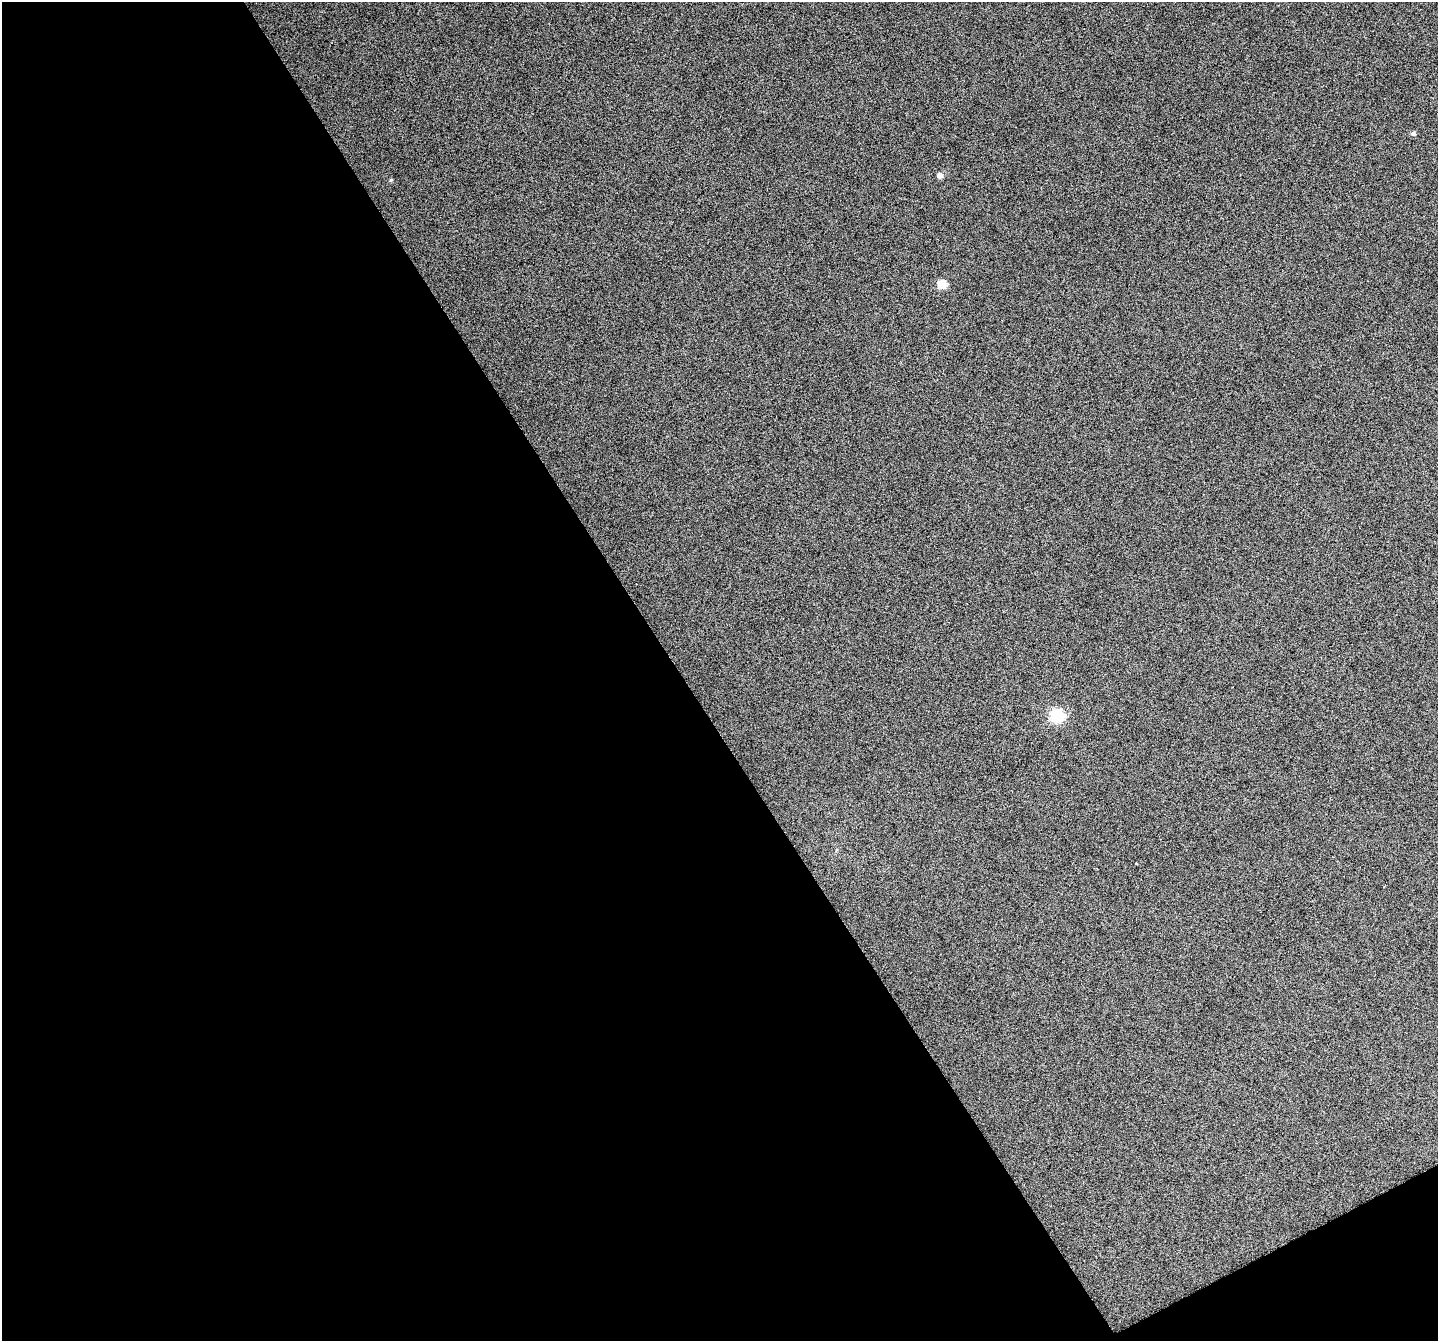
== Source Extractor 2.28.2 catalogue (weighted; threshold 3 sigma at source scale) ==
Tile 3 of 2 x 2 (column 1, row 2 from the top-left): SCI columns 3-1438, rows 127-1465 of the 2922 x 2922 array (HDU 1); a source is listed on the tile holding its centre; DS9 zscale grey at full resolution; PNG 1440 x 1343 px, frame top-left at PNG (2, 2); no overlay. Shown black and unused: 49% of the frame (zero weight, under 4 of 8 exposures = <1% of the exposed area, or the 3 px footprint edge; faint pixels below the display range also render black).
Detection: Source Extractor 2.28.2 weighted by HDU 2 'WHT'; one run over the whole footprint, this tile lists its part. Background 0.109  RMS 0.31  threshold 1.25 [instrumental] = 3 sigma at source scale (4.09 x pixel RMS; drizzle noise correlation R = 1.36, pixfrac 0.8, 0.05/0.05 arcsec/px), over >= 5 px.
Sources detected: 4; all 4 listed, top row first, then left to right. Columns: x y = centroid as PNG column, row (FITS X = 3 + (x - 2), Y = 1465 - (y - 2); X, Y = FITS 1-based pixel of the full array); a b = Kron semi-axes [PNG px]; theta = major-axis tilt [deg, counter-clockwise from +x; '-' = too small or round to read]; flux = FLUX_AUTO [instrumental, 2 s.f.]
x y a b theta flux
1413 134 5 4 - 86
940 175 4 4 - 280
942 284 5 5 - 1400
1057 716 5 5 - 4700